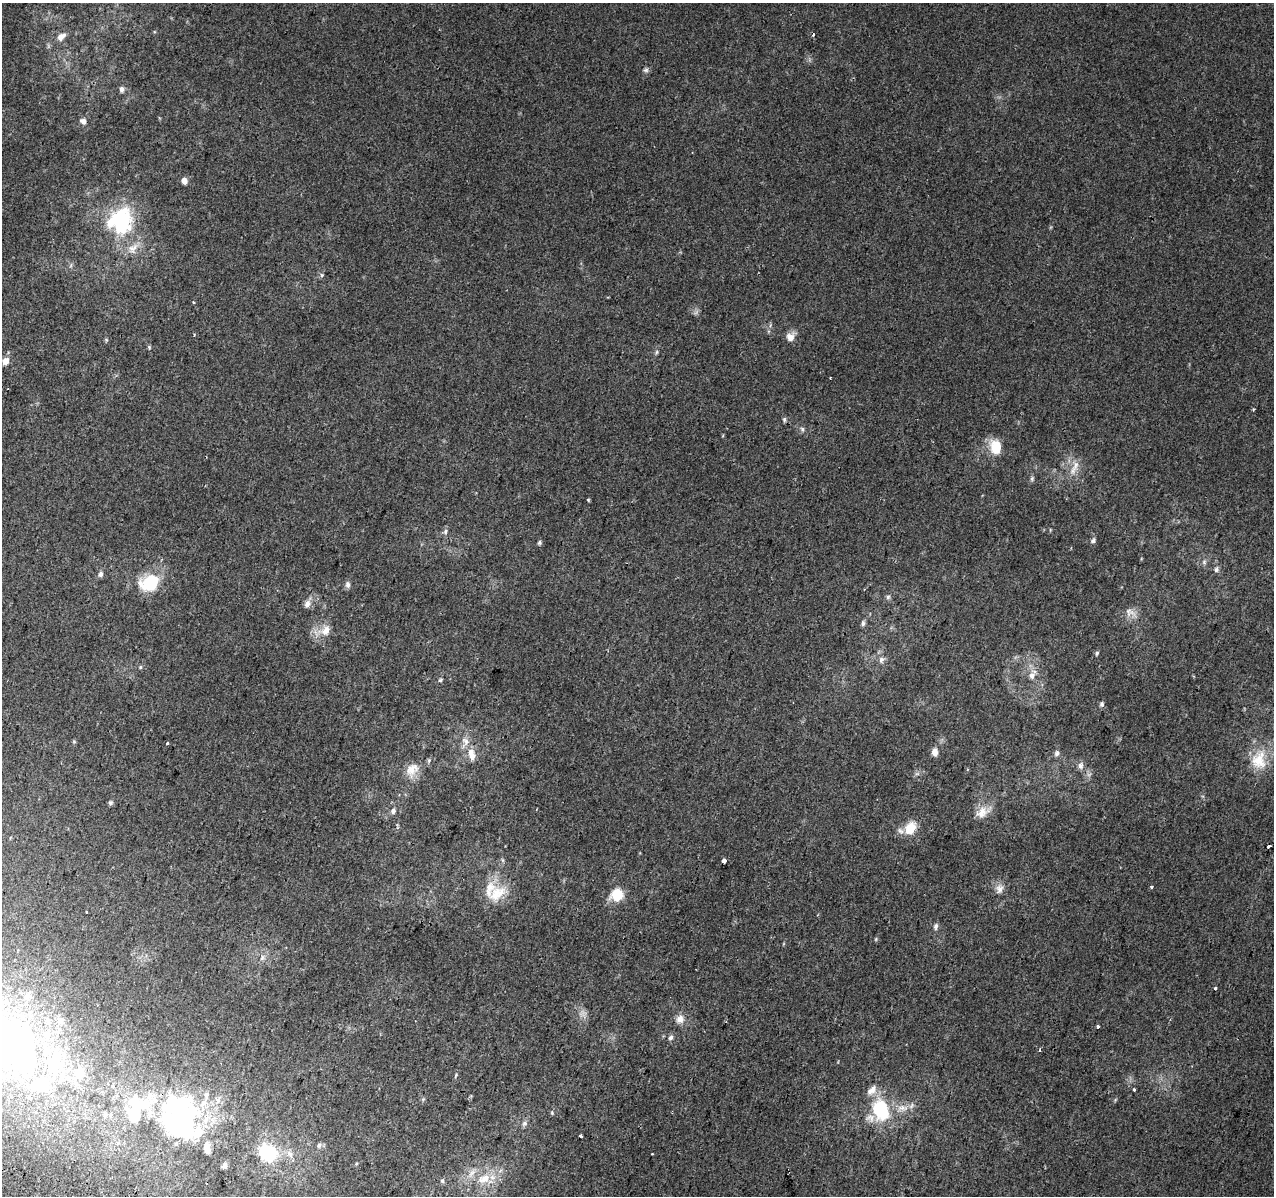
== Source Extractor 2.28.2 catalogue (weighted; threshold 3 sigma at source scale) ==
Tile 7 of 4 x 4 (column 3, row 2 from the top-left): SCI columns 2564-3835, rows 2715-3908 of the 5117 x 5367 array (HDU 1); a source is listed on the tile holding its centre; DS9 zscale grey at full resolution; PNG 1276 x 1198 px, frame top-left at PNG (2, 3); no overlay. Shown black and unused: <1% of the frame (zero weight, under 2 of 3 exposures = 2% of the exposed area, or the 3 px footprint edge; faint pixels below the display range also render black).
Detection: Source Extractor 2.28.2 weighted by HDU 2 'WHT'; one run over the whole footprint, this tile lists its part. Background 0.0025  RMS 0.0034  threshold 0.0154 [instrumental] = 3 sigma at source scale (4.5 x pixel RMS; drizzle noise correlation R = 1.50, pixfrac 1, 0.0396/0.0396 arcsec/px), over >= 5 px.
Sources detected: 115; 3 too faint to see at this stretch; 2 inside a brighter object's white glare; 3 cosmic-ray / hot-pixel residue — not listed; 19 inside a brighter listed object's ellipse — not listed separately; the other 88 listed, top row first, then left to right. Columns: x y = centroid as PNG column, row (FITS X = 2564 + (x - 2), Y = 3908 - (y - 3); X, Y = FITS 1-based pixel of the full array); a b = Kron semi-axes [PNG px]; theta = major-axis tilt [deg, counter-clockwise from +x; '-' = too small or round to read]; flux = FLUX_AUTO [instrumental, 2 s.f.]
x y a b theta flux
61 37 11 7 39 2.7
646 70 8 6 11 0.85
122 89 8 6 -83 1.1
83 121 9 7 -43 1.5
184 181 7 6 - 1.7
120 221 33 30 75 32
322 275 6 5 - 0.61
193 302 3 3 - 0.36
790 337 11 10 - 2.6
106 340 6 3 74 0.39
149 347 5 4 - 0.48
656 352 6 4 88 0.54
5 361 7 6 - 2.7
830 378 3 2 - 0.22
784 419 7 5 -77 0.61
802 429 7 5 -75 0.79
996 447 16 12 -80 7.7
1074 468 26 8 67 3.9
1032 478 7 5 88 0.71
588 500 4 3 - 0.38
1050 530 5 3 - 0.3
445 532 8 6 63 0.98
1093 541 6 5 - 0.83
539 543 5 5 - 0.65
1216 569 7 6 - 0.97
100 574 7 6 - 1.1
150 583 22 16 23 16
348 584 9 6 -89 1.1
888 597 6 6 - 0.69
307 604 11 8 64 1.8
1128 612 18 11 -53 2.9
863 623 8 5 82 0.8
325 630 19 15 40 4.8
1097 653 7 4 72 0.53
881 660 9 7 79 1.5
140 667 5 4 - 0.48
1032 676 12 8 63 2.2
440 680 5 4 - 0.53
1102 704 6 5 - 0.9
465 741 14 10 -72 3.1
74 742 6 4 -19 0.36
167 743 3 3 - 0.57
471 752 13 9 86 3.3
935 752 9 6 -88 2.2
1057 753 8 6 89 1
429 760 7 5 88 0.64
1259 760 30 22 81 11
1081 766 9 7 77 1.4
412 770 20 15 59 5
110 803 6 6 - 0.66
393 811 6 6 - 1.2
983 812 23 12 29 4.6
910 828 12 9 63 7.3
1269 846 4 3 - 1.1
724 861 3 3 - 8.2
1151 887 3 3 - 1.3
999 889 14 11 80 2.5
497 893 30 18 38 9.3
617 895 16 15 - 6.9
86 912 3 2 - 0.25
936 926 9 6 86 1.1
876 939 6 3 72 0.38
262 958 9 7 65 1.4
1215 988 3 3 - 1.1
680 1019 13 11 61 2.6
1098 1026 4 3 - 4.7
671 1038 7 6 - 0.93
21 1044 117 77 -73 160
1040 1050 5 3 - 0.4
456 1075 7 4 61 0.47
1134 1089 3 3 - 2.9
206 1095 12 7 86 1.9
218 1100 12 7 75 2.2
1115 1100 5 4 - 0.4
902 1108 18 10 7 4.2
137 1110 52 35 50 30
881 1110 29 20 -74 21
552 1112 6 4 -89 0.52
524 1123 8 6 -14 1
186 1125 38 25 87 48
581 1136 3 3 - 2
319 1145 7 6 - 0.81
207 1147 15 8 -84 3.2
268 1153 29 24 -30 17
356 1164 5 3 - 0.32
224 1165 8 6 48 1.3
484 1179 18 12 17 6.9
442 1181 6 5 - 0.66
Isophote crosses this tile's border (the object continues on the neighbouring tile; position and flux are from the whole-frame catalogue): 1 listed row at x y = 21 1044